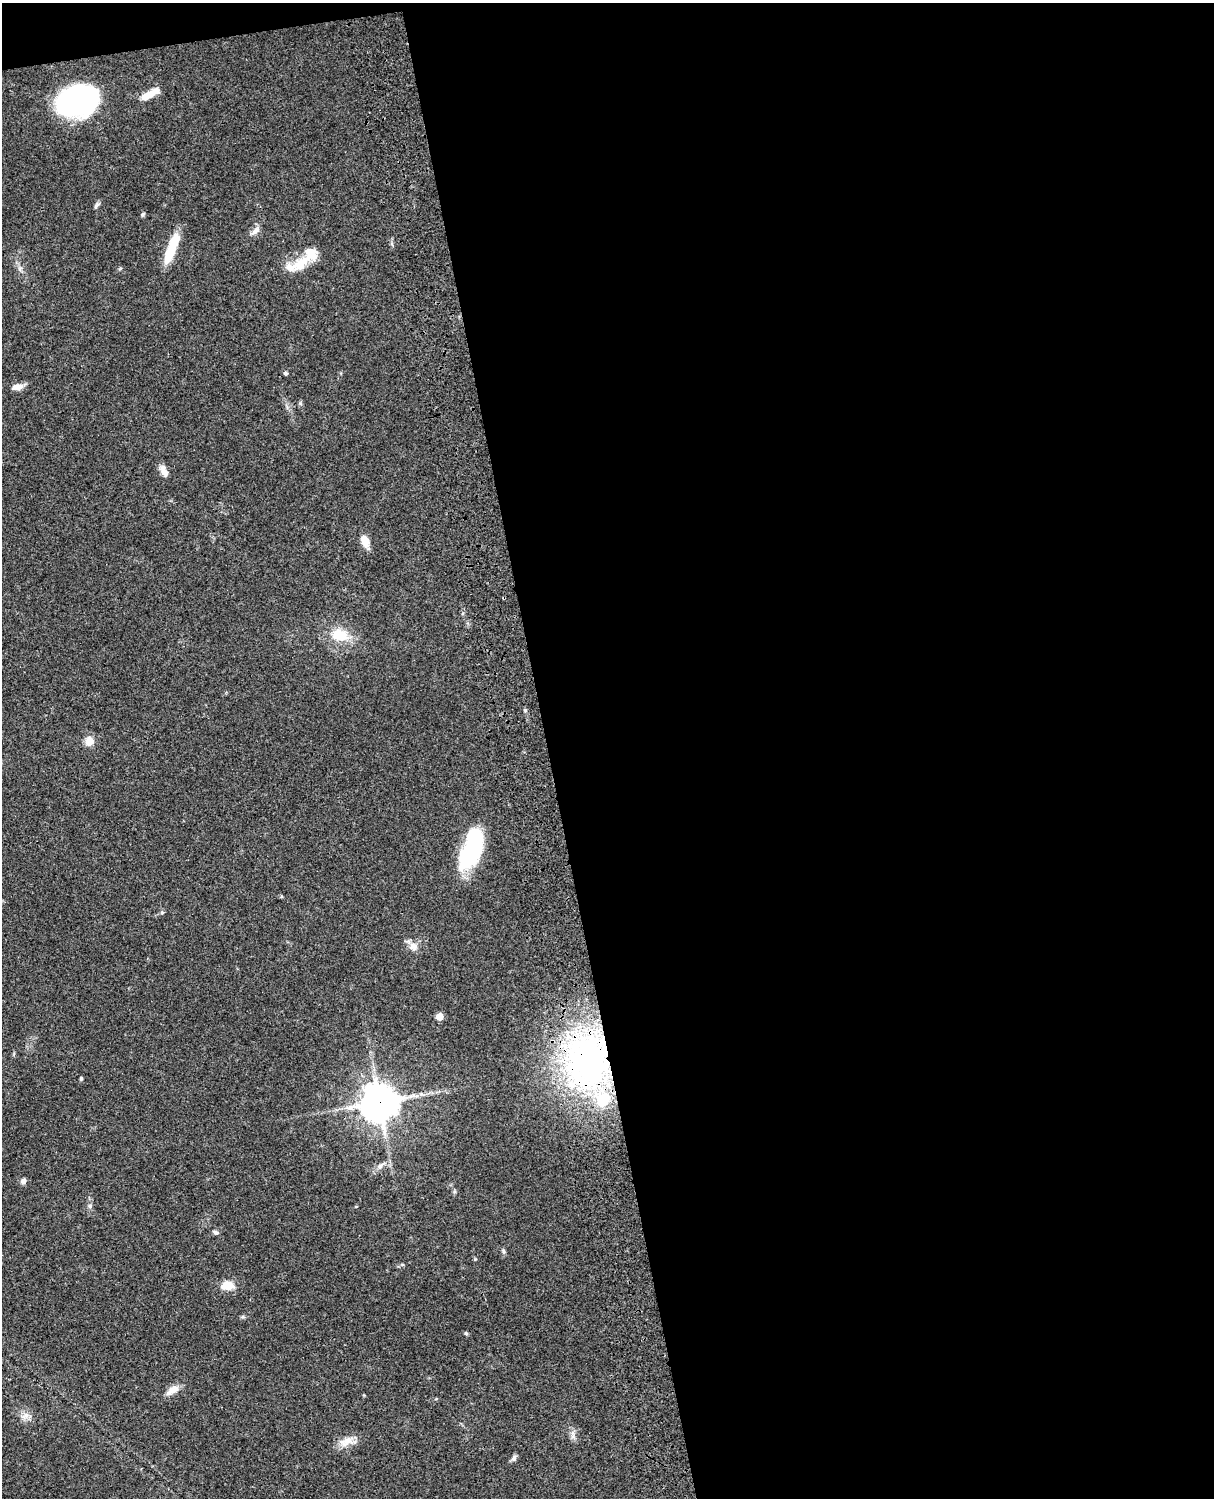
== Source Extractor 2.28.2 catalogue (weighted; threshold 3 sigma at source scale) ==
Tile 4 of 4 x 3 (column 4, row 1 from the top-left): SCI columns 3757-4968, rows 3267-4762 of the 5086 x 4925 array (HDU 1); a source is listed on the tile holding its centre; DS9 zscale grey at full resolution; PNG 1216 x 1500 px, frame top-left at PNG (2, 3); no overlay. Shown black and unused: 56% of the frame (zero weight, under 3 of 4 exposures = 6% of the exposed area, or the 3 px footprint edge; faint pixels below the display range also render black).
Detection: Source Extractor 2.28.2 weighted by HDU 2 'WHT'; one run over the whole footprint, this tile lists its part. Background 0.0882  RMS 0.0061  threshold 0.0275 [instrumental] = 3 sigma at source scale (4.5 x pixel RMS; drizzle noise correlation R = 1.50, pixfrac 1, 0.05/0.05 arcsec/px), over >= 5 px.
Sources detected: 38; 2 inside a brighter object's white glare — not listed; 4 inside a brighter listed object's ellipse — not listed separately; the other 32 listed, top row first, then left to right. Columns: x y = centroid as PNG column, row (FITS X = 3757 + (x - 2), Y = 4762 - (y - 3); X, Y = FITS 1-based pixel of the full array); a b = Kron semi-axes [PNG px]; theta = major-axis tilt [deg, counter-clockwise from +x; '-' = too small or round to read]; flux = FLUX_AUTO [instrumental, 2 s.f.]
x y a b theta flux
149 95 19 8 27 7.2
78 101 37 26 18 130
96 205 10 4 54 1.3
143 214 6 4 60 0.91
255 231 13 6 39 2.9
171 249 34 8 69 21
301 263 35 14 36 13
285 373 5 4 - 1
17 387 13 6 9 5.1
165 473 11 8 -58 4
365 541 14 9 -72 6.1
340 635 23 15 -12 15
89 741 9 8 - 7
473 848 40 19 62 43
162 913 6 4 0 0.81
413 946 12 11 - 4.3
439 1016 5 5 - 9.4
588 1061 69 54 82 190
81 1078 4 4 - 0.79
379 1102 12 12 - 1200
380 1166 9 7 64 2.2
23 1181 7 6 - 1.9
90 1206 6 5 - 1.2
356 1206 5 3 - 0.44
216 1232 7 5 -15 1.4
503 1251 7 5 -69 1.1
228 1285 13 8 -10 9.5
466 1333 5 4 - 0.65
172 1390 19 8 31 5.5
26 1416 9 8 - 3.4
346 1442 21 10 16 6.8
514 1458 9 5 60 1.7
Overlapping masked pixels (flux is a lower limit): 2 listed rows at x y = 588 1061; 379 1102
Unlisted compact peaks at least as high as the median listed source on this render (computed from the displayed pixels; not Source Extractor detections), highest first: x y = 300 403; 573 1436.